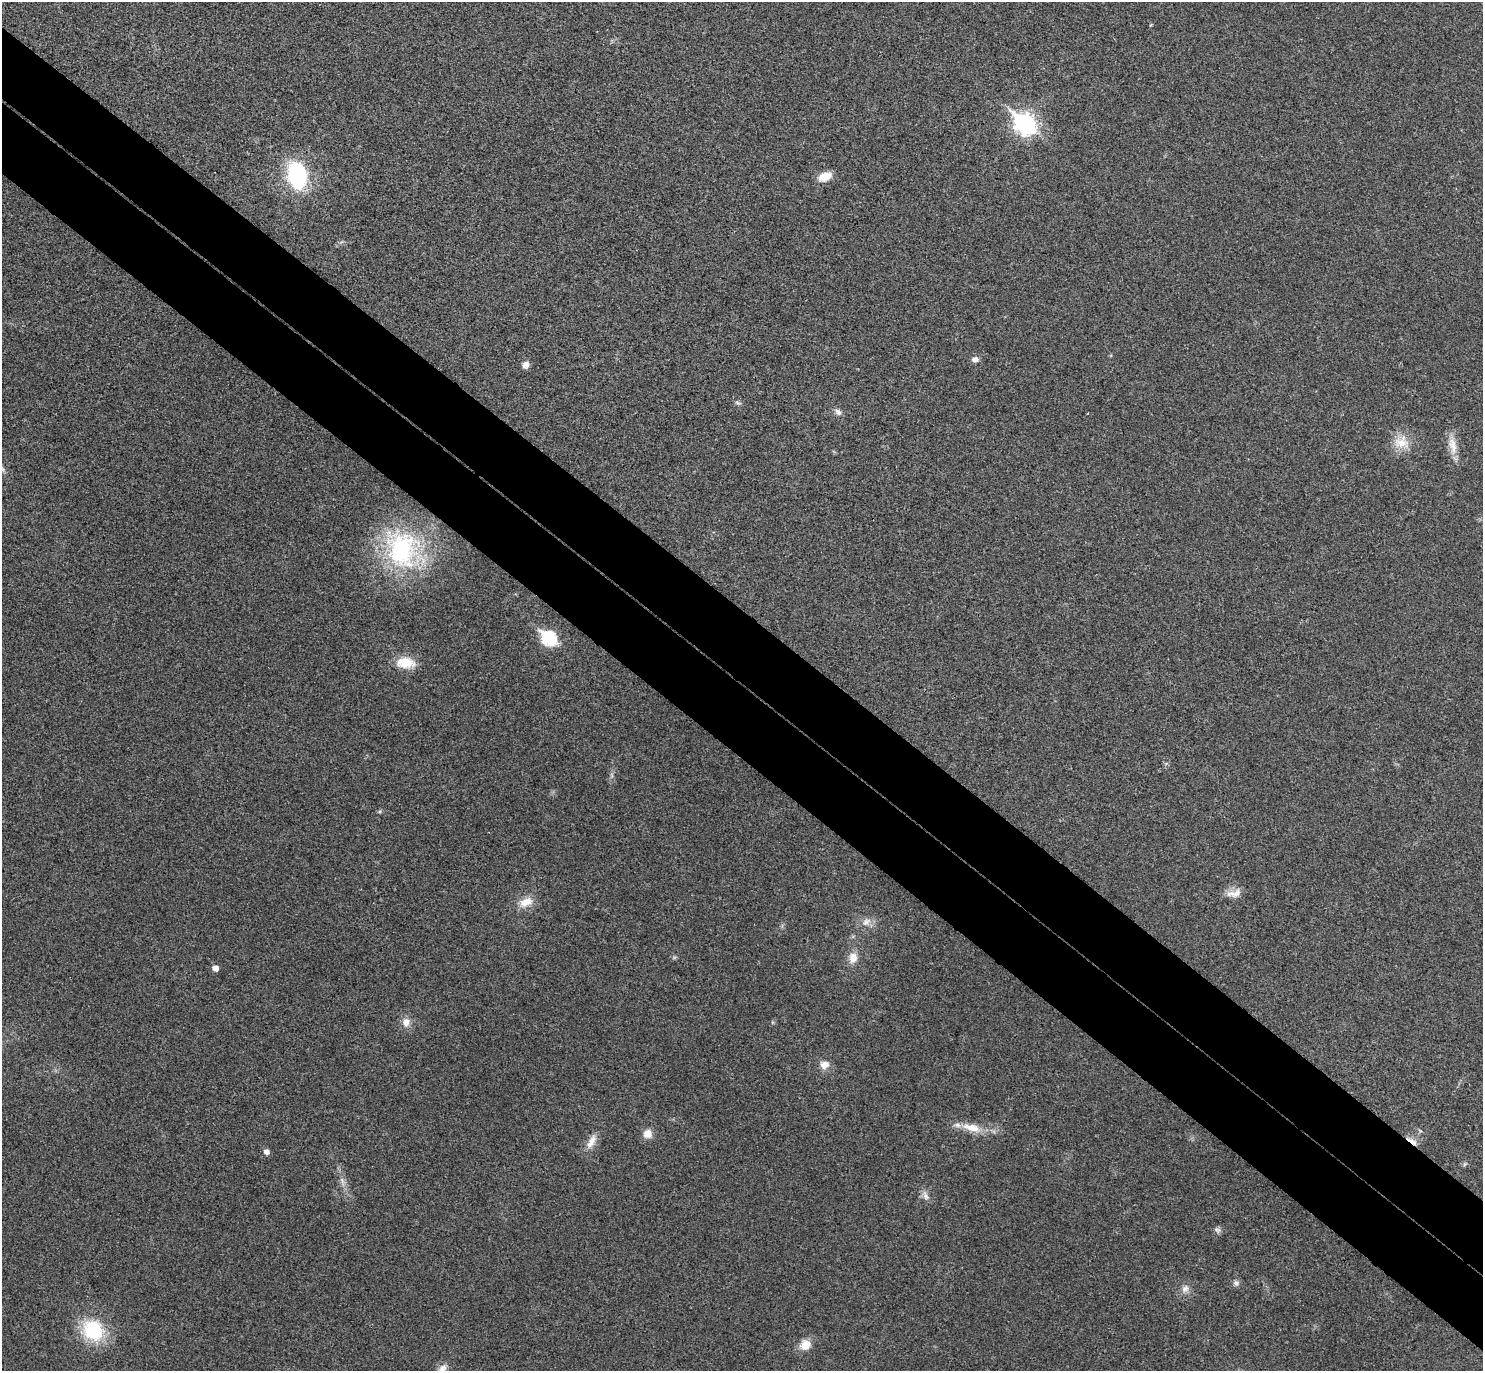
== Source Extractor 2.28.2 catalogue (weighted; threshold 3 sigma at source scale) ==
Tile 6 of 4 x 4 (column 2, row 2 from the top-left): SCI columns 1521-3001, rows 2937-4305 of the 6006 x 6014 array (HDU 1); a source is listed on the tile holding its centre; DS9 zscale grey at full resolution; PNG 1485 x 1373 px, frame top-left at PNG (2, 2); no overlay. Shown black and unused: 11% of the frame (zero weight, under 3 of 4 exposures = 6% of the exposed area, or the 3 px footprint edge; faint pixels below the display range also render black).
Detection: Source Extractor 2.28.2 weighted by HDU 2 'WHT'; one run over the whole footprint, this tile lists its part. Background 0.0286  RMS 0.0055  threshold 0.0246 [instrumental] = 3 sigma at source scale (4.5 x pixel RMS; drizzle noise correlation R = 1.50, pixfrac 1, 0.05/0.05 arcsec/px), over >= 5 px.
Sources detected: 35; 1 too faint to see at this stretch — not listed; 1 inside a brighter listed object's ellipse — not listed separately; the other 33 listed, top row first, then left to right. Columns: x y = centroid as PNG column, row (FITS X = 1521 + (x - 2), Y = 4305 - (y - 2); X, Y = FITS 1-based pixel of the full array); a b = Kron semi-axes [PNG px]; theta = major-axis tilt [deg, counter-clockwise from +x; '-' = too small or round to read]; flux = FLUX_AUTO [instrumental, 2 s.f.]
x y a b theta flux
1025 124 10 8 -41 280
297 175 21 15 -78 66
825 176 15 9 24 8.1
975 359 10 7 2 2.3
526 365 8 6 63 3.5
838 412 10 8 -41 2.3
1402 443 22 17 -10 11
1452 445 28 10 -78 7.8
2 469 10 5 -45 1.5
402 549 58 46 -59 80
549 638 8 7 - 82
406 662 23 16 -6 11
1234 893 22 10 10 5.4
526 902 20 12 20 7.7
866 922 14 11 36 4.8
853 958 12 10 78 6.1
215 968 5 5 - 4.2
406 1022 13 10 87 4.6
824 1065 12 10 12 4.6
972 1128 29 10 -15 10
648 1134 10 9 - 5.5
1412 1141 17 5 -34 3.6
591 1142 21 9 61 6
266 1152 5 5 - 2.9
1465 1164 6 4 70 0.8
342 1181 17 5 -75 3.6
925 1196 15 7 -67 3
1217 1230 10 7 -25 1.8
1236 1283 8 8 - 1.9
1185 1288 12 10 44 3.6
93 1330 24 20 -46 37
805 1345 14 13 - 6.9
442 1369 15 9 54 3.9
Overlapping masked pixels (flux is a lower limit): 1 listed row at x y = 1412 1141
Isophote crosses this tile's border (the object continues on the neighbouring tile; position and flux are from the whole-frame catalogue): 2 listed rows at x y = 2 469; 442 1369